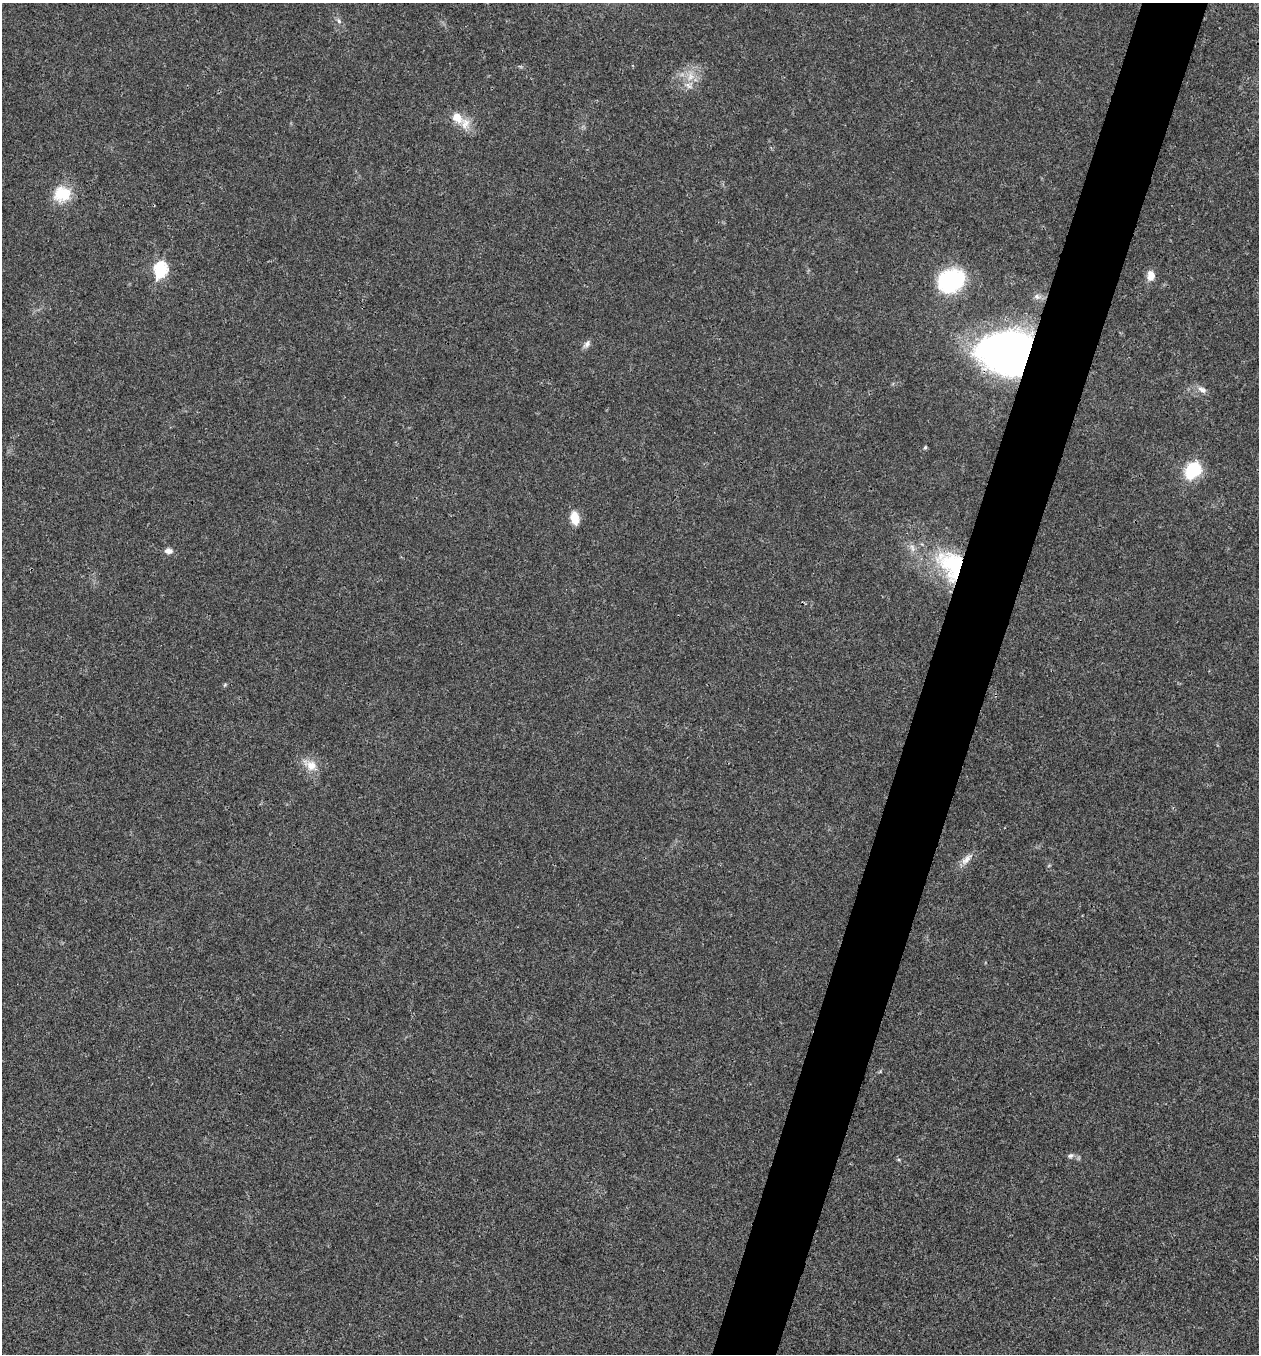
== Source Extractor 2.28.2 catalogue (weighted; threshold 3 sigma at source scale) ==
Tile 10 of 4 x 4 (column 2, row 3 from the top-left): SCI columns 1525-2781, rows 1355-2706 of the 5432 x 5417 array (HDU 1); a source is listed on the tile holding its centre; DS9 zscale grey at full resolution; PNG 1261 x 1356 px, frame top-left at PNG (2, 3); no overlay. Shown black and unused: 5% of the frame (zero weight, under 3 of 4 exposures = <1% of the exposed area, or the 3 px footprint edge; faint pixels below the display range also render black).
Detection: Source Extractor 2.28.2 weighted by HDU 2 'WHT'; one run over the whole footprint, this tile lists its part. Background 0.0212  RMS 0.004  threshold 0.0179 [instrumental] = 3 sigma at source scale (4.5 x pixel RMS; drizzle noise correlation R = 1.50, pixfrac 1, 0.05/0.05 arcsec/px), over >= 5 px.
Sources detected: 23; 1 inside a brighter object's white glare — not listed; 2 inside a brighter listed object's ellipse — not listed separately; the other 20 listed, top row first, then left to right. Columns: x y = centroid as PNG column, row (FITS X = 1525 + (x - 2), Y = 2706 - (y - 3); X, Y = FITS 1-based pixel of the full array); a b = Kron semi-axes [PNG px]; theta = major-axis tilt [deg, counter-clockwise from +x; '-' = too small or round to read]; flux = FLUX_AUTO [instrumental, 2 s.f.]
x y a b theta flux
339 21 9 5 -50 1.2
690 77 12 9 77 4.2
457 117 12 9 -43 5.5
62 194 20 18 9 12
160 269 8 6 74 48
1151 276 12 9 -89 3.8
951 281 21 17 15 57
1037 296 9 8 - 1.8
587 344 12 7 43 1.6
1010 352 41 28 0 300
1202 390 14 7 -30 2.2
925 447 5 4 - 0.53
1193 470 16 12 51 21
575 518 16 10 -79 5.3
168 551 10 7 -5 2.1
956 568 63 33 -42 53
225 685 6 5 - 0.53
310 765 20 14 -29 5.6
966 859 19 9 45 3.3
1070 1156 9 6 24 1.1
Overlapping masked pixels (flux is a lower limit): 2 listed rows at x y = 1010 352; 956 568